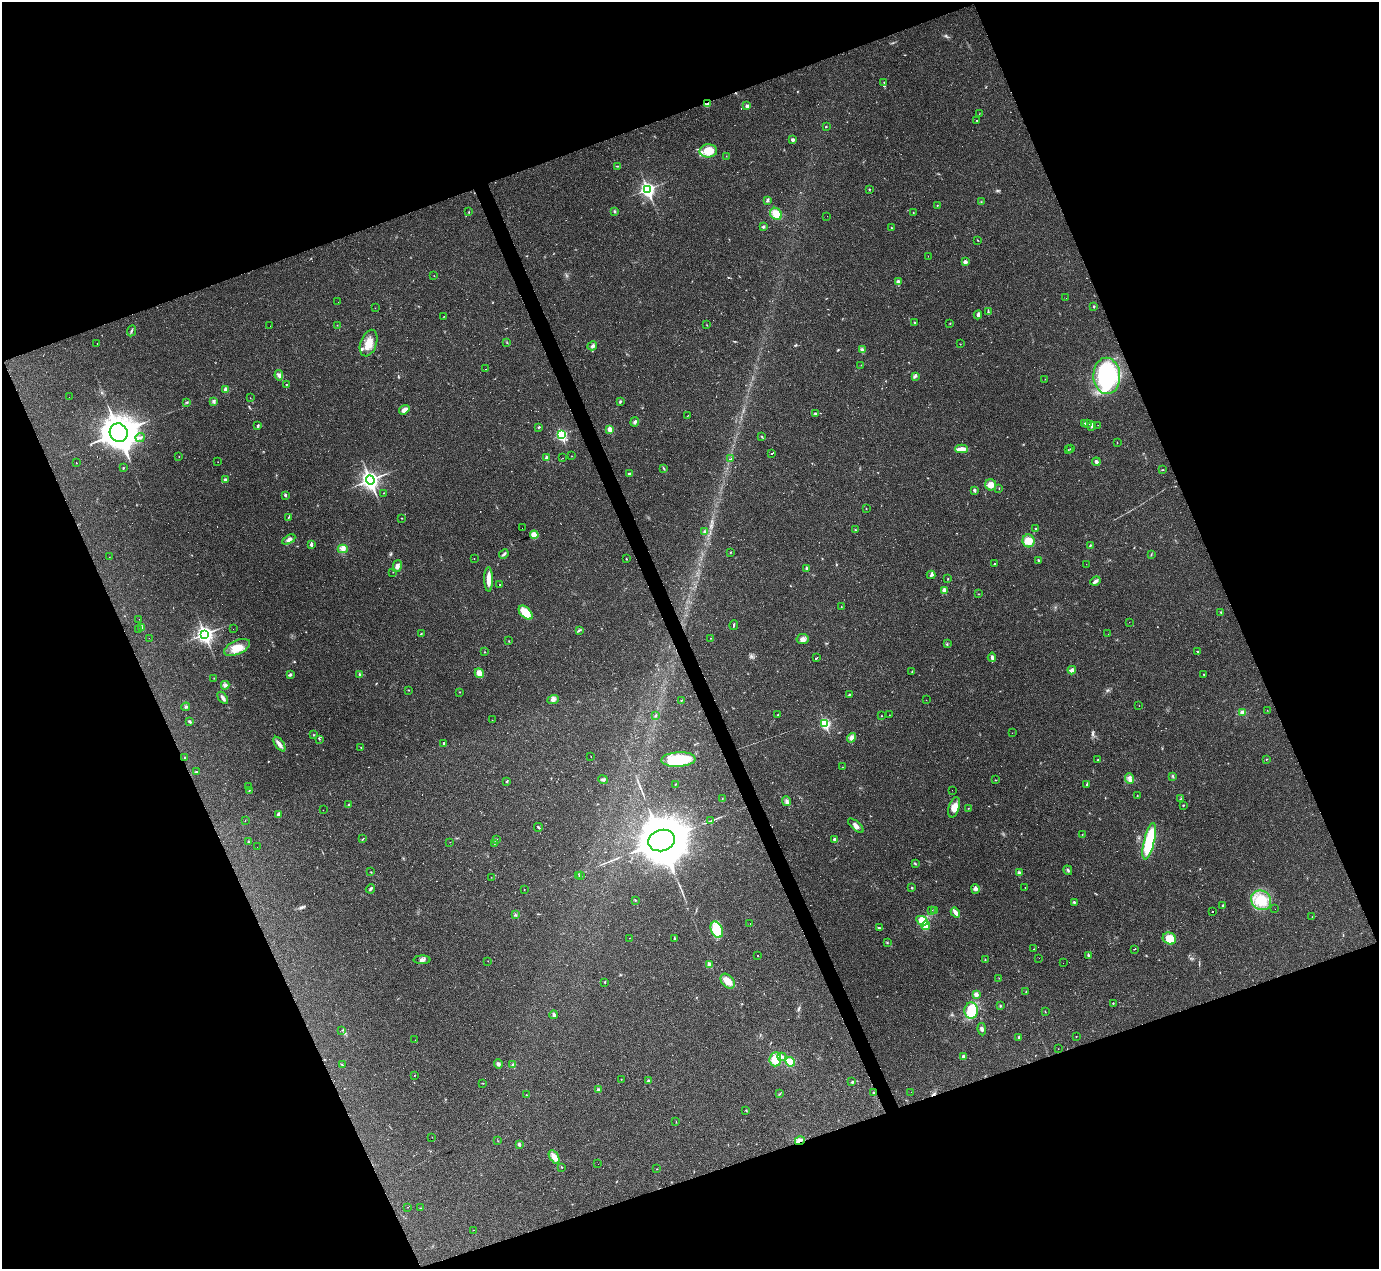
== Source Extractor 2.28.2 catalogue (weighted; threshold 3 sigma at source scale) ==
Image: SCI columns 2-5507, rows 276-5341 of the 5525 x 5503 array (HDU 1 of 3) = the unmasked area's bounding box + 8 px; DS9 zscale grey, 4 x 4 block average (1 PNG px = mean of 4 x 4 image px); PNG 1381 x 1271 px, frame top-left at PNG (2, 2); each listed source drawn as its Kron ellipse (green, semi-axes under 4 px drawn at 4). Shown black and unused: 42% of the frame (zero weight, under 2 of 3 exposures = <1% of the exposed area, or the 3 px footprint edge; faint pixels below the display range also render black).
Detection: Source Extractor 2.28.2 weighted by HDU 2 'WHT'. Background 0.0926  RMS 0.0057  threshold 0.0255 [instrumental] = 3 sigma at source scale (4.5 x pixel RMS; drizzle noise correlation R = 1.50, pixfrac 1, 0.05/0.05 arcsec/px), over >= 5 px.
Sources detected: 377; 5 too faint to see at this stretch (4 x 4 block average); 1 inside a brighter object's white glare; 44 cosmic-ray / hot-pixel residue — neither listed nor drawn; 6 coinciding with a brighter row at this scale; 6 inside a brighter listed object's ellipse — not listed separately; the other 315 listed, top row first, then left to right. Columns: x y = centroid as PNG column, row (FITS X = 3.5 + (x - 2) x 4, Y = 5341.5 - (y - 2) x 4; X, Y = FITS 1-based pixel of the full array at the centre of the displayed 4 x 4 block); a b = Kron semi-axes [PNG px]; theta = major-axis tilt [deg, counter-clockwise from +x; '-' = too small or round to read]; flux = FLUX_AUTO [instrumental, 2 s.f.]
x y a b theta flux
884 82 2 2 - 1.5
707 104 3 2 - 4.8
747 106 2 2 - 23
979 114 2 2 - 0.67
977 120 2 2 - 1.5
826 127 2 2 - 3.8
793 140 4 3 - 6.8
708 151 9 6 3 61
726 156 2 2 - 0.86
617 166 3 2 - 2.1
648 189 3 3 - 910
869 189 2 2 - 2
768 200 4 2 - 5
981 202 2 2 - 1.5
937 205 2 2 - 1.8
614 211 2 2 - 4
469 212 3 2 - 1.1
913 213 2 2 - 1.4
776 214 6 5 - 37
827 216 2 2 - 0.34
763 227 3 2 - 3.9
891 228 2 2 - 5.4
977 240 2 2 - 1.1
928 256 2 2 - 0.42
965 262 2 2 - 34
434 276 2 2 - 1
898 282 2 2 - 32
1066 298 2 2 - 0.84
338 302 2 2 - 0.46
1094 306 3 2 - 3.4
375 308 2 2 - 0.58
988 311 4 2 - 3.2
978 315 4 3 - 7.2
444 316 2 2 - 0.87
915 322 3 2 - 2.9
950 323 2 2 - 1.2
337 325 2 2 - 1
707 325 2 2 - 1.2
270 326 2 2 - 0.41
131 331 6 2 65 4.4
369 343 14 8 71 45
507 343 2 2 - 1.9
97 344 2 2 - 1
960 344 2 2 - 1.1
592 346 5 3 - 7.9
862 350 4 3 - 5.9
861 365 2 2 - 0.95
486 369 2 2 - 8.5
279 375 5 4 - 9.7
916 376 4 2 - 5
1107 376 18 13 -88 500
1045 379 2 2 - 0.78
286 384 2 2 - 3.4
226 389 2 2 - 40
69 397 2 2 - 0.31
250 398 2 2 - 0.86
214 401 3 3 - 4.7
620 401 3 2 - 3.1
187 402 2 2 - 2.3
404 410 6 4 36 19
815 413 3 2 - 3.6
688 416 2 2 - 3.1
635 422 5 3 - 6.2
1084 423 3 2 - 3.1
1088 423 4 2 - 5.7
1098 425 2 2 - 0.67
258 426 4 2 - 4.6
1091 426 4 2 - 5.9
539 427 3 2 - 2.8
610 429 2 2 - 57
119 433 9 9 - 5200
561 435 3 2 - 390
140 437 4 3 - 6.1
762 437 2 2 - 1.6
1117 443 2 2 - 1.2
962 449 6 3 2 35
1071 449 2 2 - 1.8
1068 450 2 2 - 0.97
772 453 2 2 - 13
179 456 2 2 - 2.1
572 456 2 2 - 0.83
547 458 2 2 - 39
563 458 2 2 - 1
730 459 3 2 - 19
218 462 2 2 - 0.9
1096 462 4 3 - 8.7
76 463 2 2 - 1.6
123 468 3 2 - 3
664 468 3 2 - 1.7
1162 470 2 2 - 1.8
630 473 3 2 - 5.9
225 480 3 2 - 9
370 480 5 3 - 1200
991 485 5 5 - 26
999 488 2 2 - 1.3
974 490 2 2 - 16
383 493 2 2 - 0.94
285 495 2 2 - 14
866 509 2 2 - 2.5
288 517 3 2 - 3.2
402 518 2 2 - 1.3
522 528 2 2 - 1.1
1035 529 2 2 - 1.6
855 530 2 2 - 1.3
705 532 3 3 - 5.8
534 535 4 4 - 26
289 540 7 3 31 14
1028 541 6 6 - 35
311 544 4 2 - 8.6
1090 545 2 2 - 1.5
343 549 5 3 - 11
731 552 2 2 - 1.4
504 554 5 2 - 6.7
1151 554 2 2 - 1.3
109 557 2 2 - 0.84
474 559 2 2 - 0.97
626 559 2 2 - 2.9
1038 560 2 2 - 3.4
994 564 2 2 - 2.1
1086 564 2 2 - 0.92
397 566 6 4 76 13
807 569 4 2 - 6.1
393 572 2 2 - 1.6
931 575 4 2 - 5.1
489 579 12 4 -89 27
948 579 3 2 - 1.9
1095 581 5 4 - 8.8
499 585 2 2 - 3.8
944 590 2 2 - 55
979 594 2 2 - 1.2
841 607 2 2 - 0.87
1220 612 2 2 - 1.2
526 613 8 5 -44 60
139 619 2 2 - 0.45
1129 622 2 2 - 0.49
734 625 5 2 - 4.1
142 628 2 2 - 21
233 629 2 2 - 1.7
138 630 2 2 - 1.6
579 630 4 2 - 4.3
205 634 4 3 - 1100
421 634 2 2 - 1.7
1108 634 2 2 - 0.44
149 638 2 2 - 1
710 638 2 2 - 1.3
802 639 6 5 - 14
509 641 2 2 - 1.2
947 644 2 2 - 1.9
237 647 14 7 24 44
1198 651 2 2 - 2.2
485 652 2 2 - 1.5
992 657 5 2 - 8.7
816 658 2 2 - 17
1072 670 4 3 - 9.1
912 671 2 2 - 1.5
479 673 5 4 - 27
290 674 4 2 - 4.3
1204 674 2 2 - 3.5
360 675 3 2 - 4.8
214 678 2 2 - 0.72
225 685 4 3 - 7.7
409 690 2 2 - 1.7
459 692 2 2 - 1.1
849 694 3 2 - 1.6
223 698 7 2 -54 15
553 700 6 2 20 7.2
681 700 2 2 - 1.7
926 700 2 2 - 0.52
1139 706 2 2 - 0.67
186 707 4 2 - 5.1
1267 710 2 2 - 0.66
1242 713 4 3 - 16
656 715 3 2 - 3.3
778 715 2 2 - 1.6
889 715 2 2 - 1
881 716 2 2 - 1.1
492 720 2 2 - 1.3
190 722 4 2 - 4.8
825 723 3 2 - 380
1012 733 2 2 - 0.43
314 735 2 2 - 1.7
851 738 5 4 - 10
319 739 2 2 - 1.2
279 744 8 3 -55 17
444 744 3 2 - 7.4
361 747 2 2 - 1.8
591 756 2 2 - 1.2
185 758 2 2 - 2.3
678 759 17 7 2 180
1266 759 2 2 - 1.5
1098 760 2 2 - 2.2
842 767 2 2 - 0.65
196 772 2 2 - 5.4
1173 776 2 2 - 3.4
1130 779 5 3 - 12
603 780 5 3 - 5.1
995 780 2 2 - 1.7
507 781 3 2 - 2.8
675 784 2 2 - 1.3
1087 784 4 2 - 4.3
248 786 2 2 - 0.65
249 790 2 2 - 1.8
952 790 2 2 - 1
1137 795 2 2 - 1.4
722 798 2 2 - 1
1180 799 3 2 - 1.8
787 801 5 2 - 7
348 805 3 2 - 3.9
1183 805 2 2 - 2.2
954 807 10 5 72 27
968 808 2 2 - 1
323 810 2 2 - 0.71
278 814 3 2 - 6.3
245 820 2 2 - 1.2
711 821 2 2 - 2
856 826 9 3 -42 13
538 827 4 2 - 3.8
1082 835 2 2 - 0.86
363 839 4 2 - 2
497 839 2 2 - 1.1
835 839 3 2 - 11
662 840 13 10 15 21000
248 841 2 2 - 1.3
1149 841 18 5 76 190
450 842 2 2 - 0.8
494 844 2 2 - 0.71
257 847 2 2 - 4.3
915 863 3 2 - 3.3
1068 870 5 2 - 5.4
371 872 2 2 - 1.6
1019 873 2 2 - 26
579 875 2 2 - 0.75
581 876 2 2 - 0.97
491 877 2 2 - 0.5
912 888 2 2 - 7.4
1025 888 2 2 - 0.95
370 889 5 2 - 4.6
975 889 5 4 - 9.1
524 890 2 2 - 1.1
635 900 2 2 - 1.2
1261 900 10 9 - 78
1074 902 3 2 - 3.7
1223 905 3 2 - 3.2
1275 909 2 2 - 0.96
932 910 2 2 - 0.58
935 910 3 2 - 3.2
955 912 5 2 - 22
1213 912 2 2 - 32
516 915 3 2 - 2.6
1312 917 2 2 - 0.57
922 921 6 3 -26 51
750 923 2 2 - 1.2
926 926 4 3 - 29
879 928 3 2 - 4.1
717 930 8 5 -66 76
629 938 2 2 - 0.71
674 938 3 2 - 2.2
1169 938 7 6 - 64
887 942 2 2 - 1.1
1034 949 2 2 - 1.5
1134 949 2 2 - 12
758 956 2 2 - 11
1088 956 3 2 - 3.3
1039 958 2 2 - 0.37
985 959 2 2 - 1.1
422 960 8 4 2 13
488 961 2 2 - 1.2
1063 963 2 2 - 0.6
710 965 2 2 - 52
999 978 2 2 - 0.98
728 981 8 5 -49 39
605 982 2 2 - 5.4
1026 991 2 2 - 1.2
976 994 3 3 - 16
1113 1003 2 2 - 3.6
1000 1006 2 2 - 2.5
971 1011 8 7 - 110
1045 1012 2 2 - 1.2
554 1015 4 3 - 6.1
982 1029 6 3 -83 8.6
342 1030 2 2 - 1.1
1076 1036 2 2 - 2.1
1019 1037 2 2 - 4
415 1040 2 2 - 0.78
1058 1049 2 2 - 0.78
963 1056 2 2 - 22
782 1057 4 3 - 5.7
775 1059 7 6 - 45
790 1062 5 4 - 34
498 1064 5 3 - 7.9
342 1065 3 2 - 2
513 1065 3 3 - 7.8
414 1076 2 2 - 1.3
621 1079 2 2 - 1.1
648 1081 2 2 - 15
852 1082 4 2 - 3.5
483 1083 2 2 - 1.1
598 1090 2 2 - 23
873 1092 2 2 - 1.9
911 1092 2 2 - 2.1
779 1094 3 2 - 1.9
526 1095 2 2 - 1.1
746 1110 2 2 - 1.7
676 1122 2 2 - 0.63
432 1137 2 2 - 2.1
498 1141 2 2 - 0.92
800 1141 5 2 - 8.5
519 1144 2 2 - 15
554 1157 7 4 -57 26
598 1164 2 2 - 4.5
562 1167 2 2 - 2.5
657 1169 2 2 - 1.1
407 1207 2 2 - 0.78
420 1208 2 2 - 1.1
473 1230 2 2 - 0.77
Overlapping masked pixels (flux is a lower limit): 1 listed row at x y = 800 1141
Diffuse or blended objects may show on this block-average render without a row.